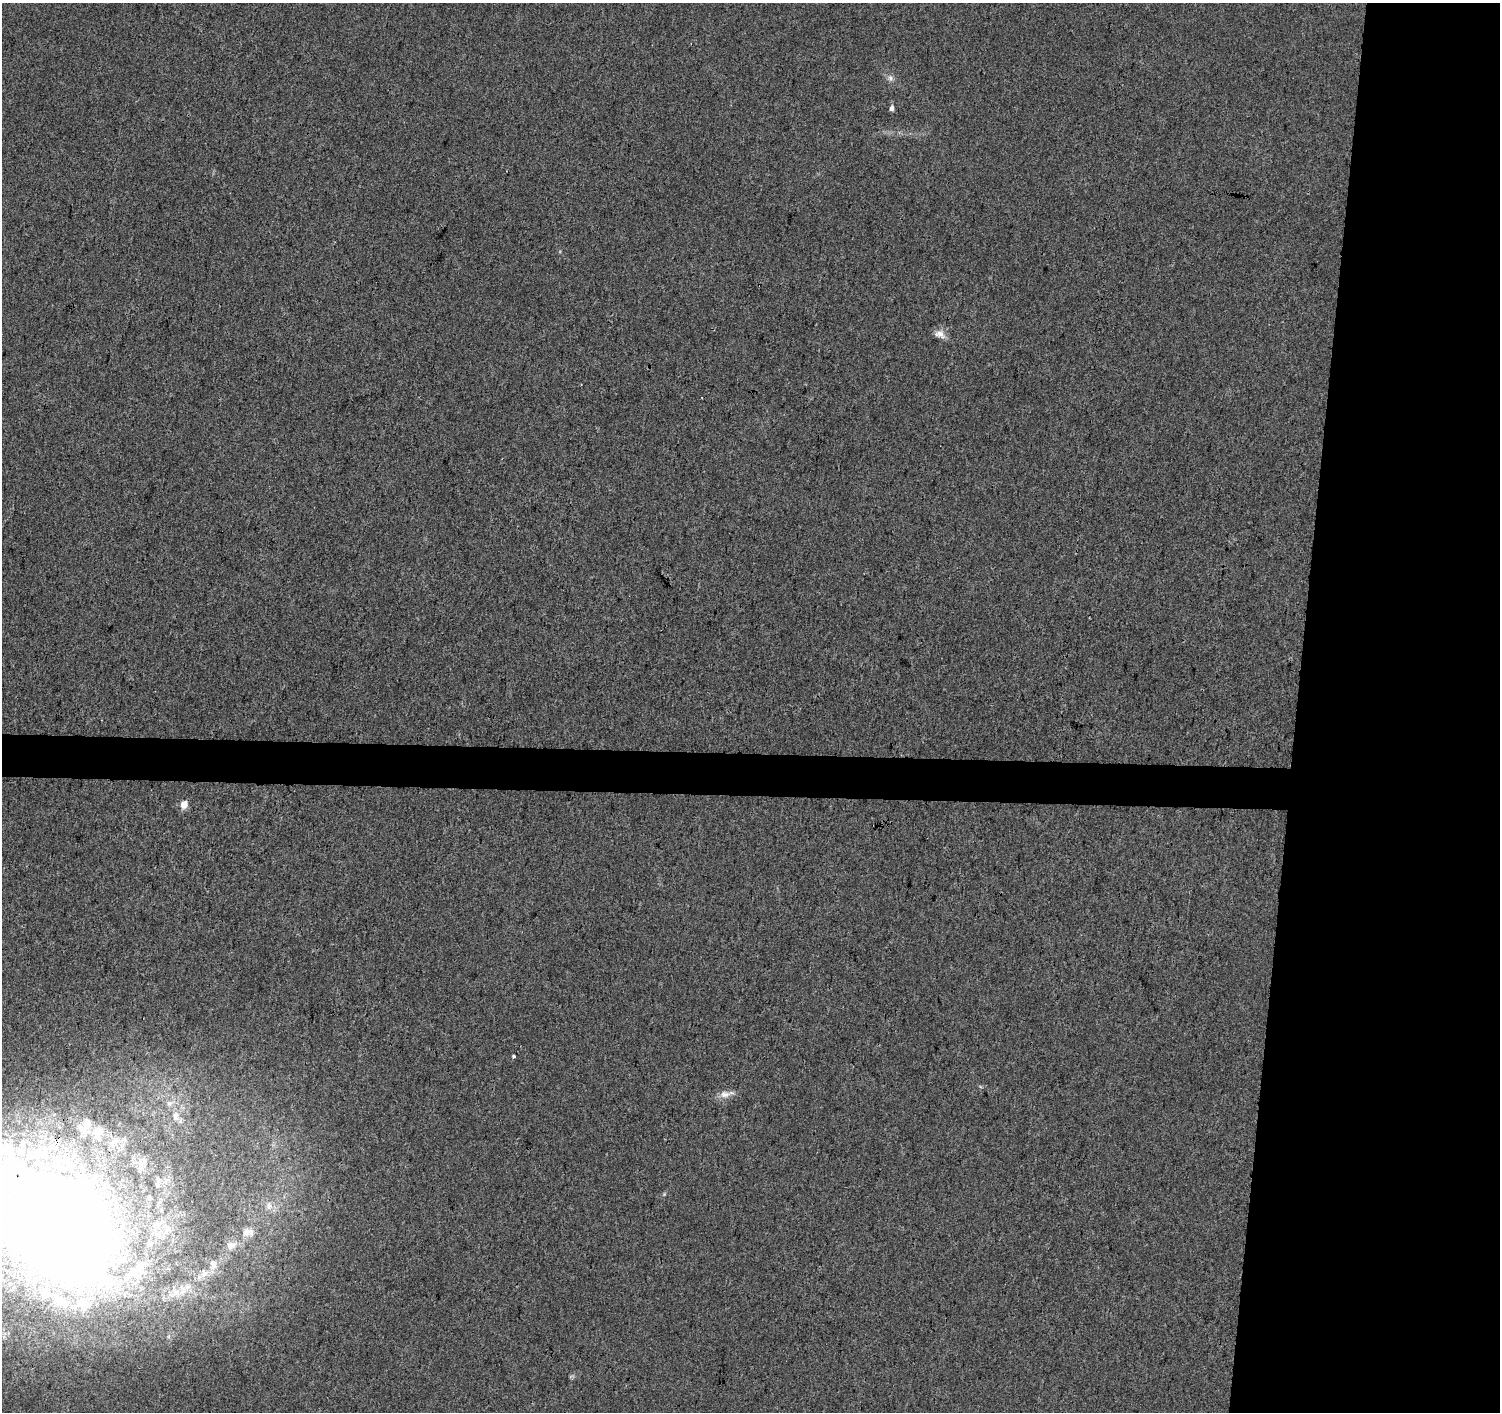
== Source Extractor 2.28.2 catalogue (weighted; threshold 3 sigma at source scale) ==
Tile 6 of 3 x 3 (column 3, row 2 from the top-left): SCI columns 3008-4505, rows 1695-3104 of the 4505 x 4741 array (HDU 1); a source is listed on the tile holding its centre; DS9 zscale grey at full resolution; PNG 1502 x 1414 px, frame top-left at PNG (2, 3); no overlay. Shown black and unused: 16% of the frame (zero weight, under 3 of 4 exposures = <1% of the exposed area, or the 3 px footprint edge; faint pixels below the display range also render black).
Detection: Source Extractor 2.28.2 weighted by HDU 2 'WHT'; one run over the whole footprint, this tile lists its part. Background 0.00355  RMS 0.0037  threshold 0.0167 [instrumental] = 3 sigma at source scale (4.5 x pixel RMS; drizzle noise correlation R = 1.50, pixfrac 1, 0.0396/0.0396 arcsec/px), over >= 5 px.
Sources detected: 22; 4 inside a brighter listed object's ellipse — not listed separately; the other 18 listed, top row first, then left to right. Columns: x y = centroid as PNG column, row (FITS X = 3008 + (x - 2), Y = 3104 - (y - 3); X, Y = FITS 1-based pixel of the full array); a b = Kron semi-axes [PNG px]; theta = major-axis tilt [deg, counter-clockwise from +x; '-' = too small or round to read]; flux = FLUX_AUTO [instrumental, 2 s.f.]
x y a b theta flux
890 78 8 6 -1 1.2
891 108 5 4 - 1.7
940 334 15 9 -20 2.7
581 384 3 2 - 0.33
184 805 5 4 - 7.2
513 1056 3 3 - 1.7
725 1094 16 10 -1 2.9
175 1116 13 8 87 2.7
98 1132 18 14 83 5.5
142 1162 15 11 3 3.9
157 1185 9 7 -84 1.4
269 1205 12 6 90 1.8
58 1220 139 91 -43 750
248 1232 16 8 6 2.6
231 1245 11 10 - 2.2
213 1264 15 8 -64 2.3
205 1274 12 6 41 2.4
176 1292 13 10 -39 3.8
Overlapping masked pixels (flux is a lower limit): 1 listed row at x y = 58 1220
Isophote crosses this tile's border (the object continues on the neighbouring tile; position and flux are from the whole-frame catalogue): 1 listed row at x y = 58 1220
Unlisted compact peaks at least as high as the median listed source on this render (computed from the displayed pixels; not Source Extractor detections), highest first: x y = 664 1194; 560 251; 168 1337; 980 1087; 570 1377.